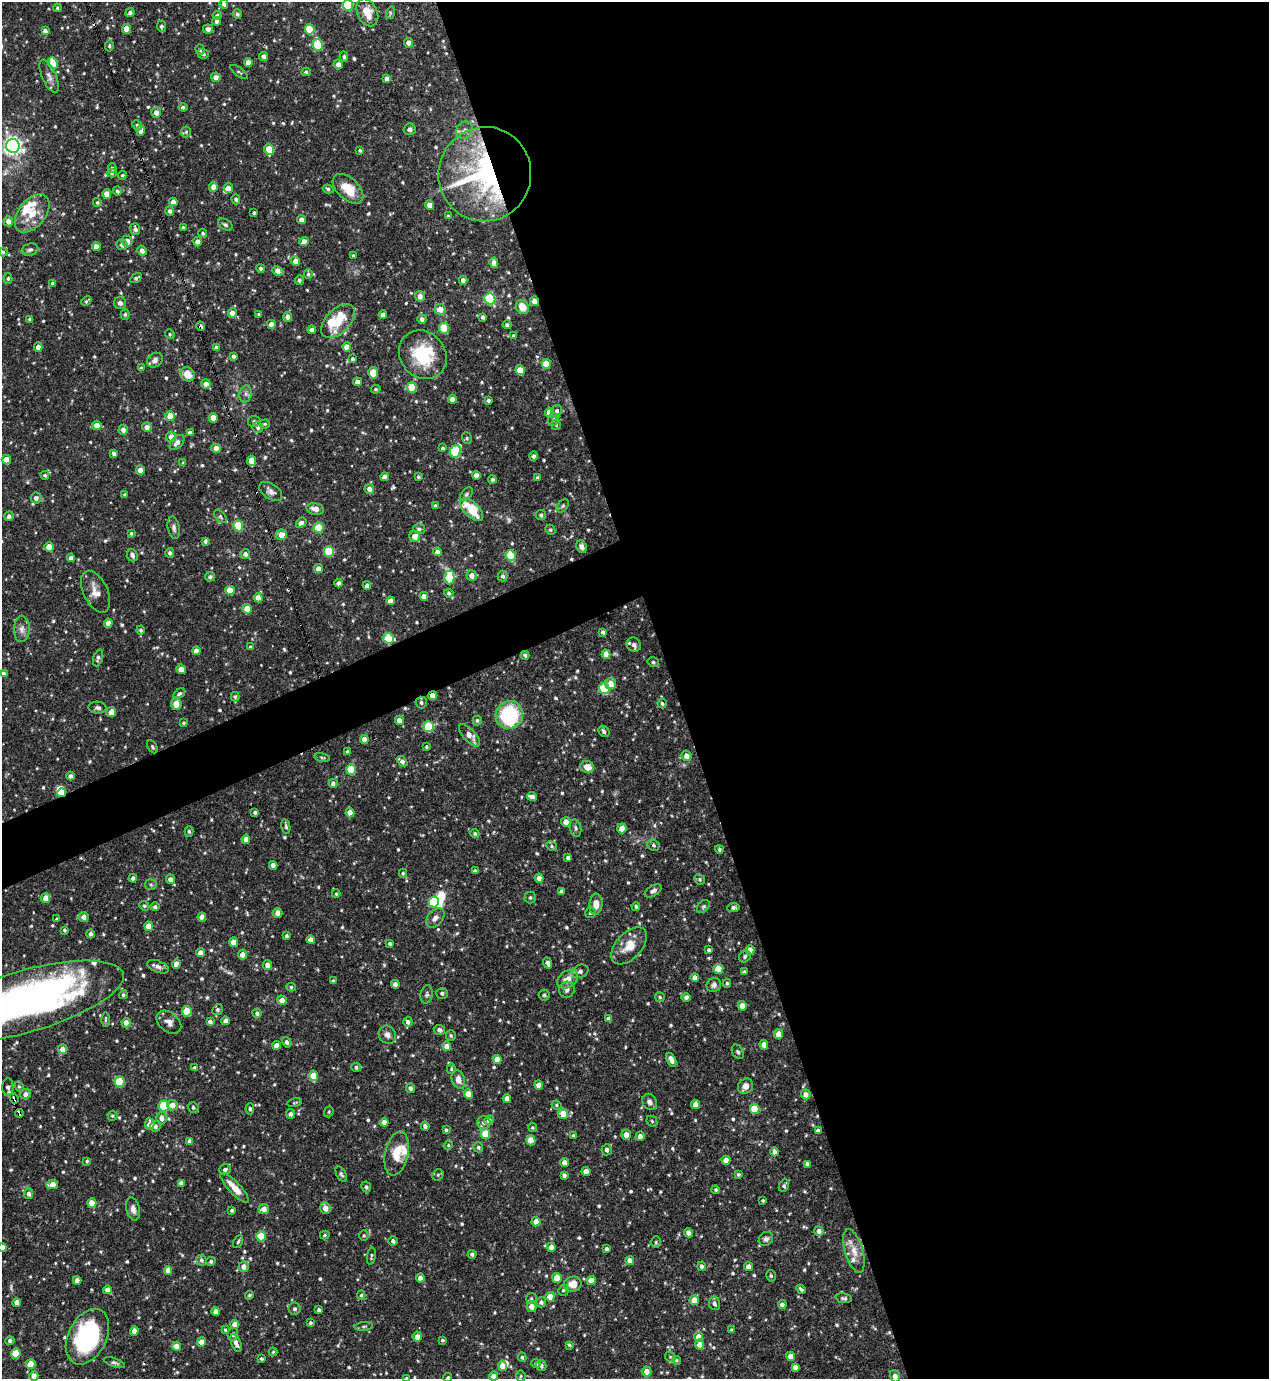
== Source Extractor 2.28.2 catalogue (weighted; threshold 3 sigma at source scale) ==
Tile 8 of 4 x 4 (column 4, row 2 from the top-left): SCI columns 3952-5218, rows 2756-4132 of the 5497 x 5509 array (HDU 1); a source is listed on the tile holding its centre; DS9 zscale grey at full resolution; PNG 1271 x 1381 px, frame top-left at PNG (2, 2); each listed source drawn as its Kron ellipse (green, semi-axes under 4 px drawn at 4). Shown black and unused: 49% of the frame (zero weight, under 3 of 4 exposures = <1% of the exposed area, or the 3 px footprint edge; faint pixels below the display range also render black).
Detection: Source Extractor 2.28.2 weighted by HDU 2 'WHT'; one run over the whole footprint, this tile lists its part. Background 0.0694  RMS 0.0035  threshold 0.0159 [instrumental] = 3 sigma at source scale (4.5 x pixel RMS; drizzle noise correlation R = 1.50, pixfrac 1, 0.05/0.05 arcsec/px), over >= 5 px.
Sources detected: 733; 3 too faint to see at this stretch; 5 inside a brighter object's white glare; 2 cosmic-ray / hot-pixel residue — neither listed nor drawn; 13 inside a brighter listed object's ellipse — not listed separately; of the other 710, all 500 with FLUX_AUTO >= 0.469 (the completeness limit of this list) listed and drawn (210 fainter detections not listed), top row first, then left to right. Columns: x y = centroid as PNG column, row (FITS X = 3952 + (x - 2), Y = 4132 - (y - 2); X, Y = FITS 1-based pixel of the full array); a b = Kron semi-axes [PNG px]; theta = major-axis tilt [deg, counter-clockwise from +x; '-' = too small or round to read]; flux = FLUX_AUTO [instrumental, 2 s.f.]
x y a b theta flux
224 4 4 4 - 1.3
348 5 5 5 - 20
57 8 4 3 - 0.47
367 12 14 10 -64 4.8
130 13 5 4 - 0.91
390 13 6 4 73 0.51
237 14 5 4 - 0.79
217 16 4 4 - 0.78
217 21 4 3 - 0.98
161 26 6 4 -88 0.77
126 29 5 4 - 3.7
208 29 5 4 - 1.2
310 29 5 5 - 12
45 31 4 4 - 1.3
409 43 4 4 - 2.4
318 45 6 5 - 15
109 46 5 4 - 0.6
200 50 5 4 - 0.8
203 54 6 5 - 0.85
264 56 4 4 - 1.5
344 57 5 4 - 0.68
53 63 6 4 -67 7.7
248 63 4 4 - 2.5
338 64 5 4 - 1.8
239 72 10 3 -37 0.49
306 72 4 4 - 0.53
49 76 18 7 -66 2.1
216 77 5 4 - 2.1
387 78 4 4 - 1.4
183 107 4 4 - 0.68
156 113 5 5 - 2.4
137 125 5 4 - 0.76
410 129 6 6 - 1
465 130 9 7 54 1.7
141 131 5 4 - 2.9
186 132 5 5 - 0.53
13 146 7 6 - 150
269 149 6 4 -67 6.1
360 150 4 3 - 0.5
112 168 5 4 - 0.78
112 173 5 4 - 0.57
485 174 47 46 - 86
122 175 4 4 - 0.51
213 187 5 4 - 2.5
228 188 5 4 - 2.2
328 189 5 4 - 0.63
348 189 18 11 -44 6.9
117 191 4 4 - 0.72
107 194 4 4 - 4
236 199 5 4 - 0.61
97 202 4 4 - 0.63
173 202 4 4 - 2.3
430 205 5 4 - 2.4
170 211 5 4 - 1
32 213 22 13 51 7.6
254 213 3 3 - 0.58
448 216 4 4 - 0.7
302 220 4 4 - 2.3
8 221 5 5 - 2.1
225 225 8 5 -31 0.71
183 227 4 3 - 0.51
135 229 6 5 - 1
203 233 4 4 - 0.52
127 241 5 5 - 2.4
198 242 4 4 - 2.3
304 242 5 4 - 2.8
122 245 5 5 - 1.3
96 247 4 4 - 2.9
30 250 8 6 17 0.94
142 251 5 4 - 1.8
3 252 4 4 - 0.48
353 256 4 4 - 0.55
296 261 5 4 - 3
494 263 5 4 - 3
261 268 4 4 - 0.79
278 271 6 4 -26 3
308 274 5 4 - 0.66
8 278 5 4 - 0.58
136 278 6 3 33 0.8
299 280 5 4 - 0.78
463 280 4 4 - 1.7
52 283 4 3 - 0.53
420 296 5 5 - 2.1
490 299 6 5 - 32
86 301 5 3 - 0.57
534 301 4 4 - 3.2
120 303 6 6 - 0.99
522 307 7 6 - 4.7
440 309 5 5 - 3.1
232 313 5 4 - 2.7
125 314 5 4 - 0.55
259 314 3 3 - 0.72
383 315 4 4 - 1.5
288 317 4 4 - 2.1
483 317 4 3 - 0.87
30 319 3 3 - 0.62
422 319 4 4 - 1.4
338 321 20 12 45 8.1
271 324 4 4 - 2.4
507 325 4 4 - 0.77
201 326 5 3 - 1.1
444 328 5 5 - 12
312 330 4 4 - 1.3
170 334 5 4 - 0.48
513 336 4 4 - 0.53
38 347 4 4 - 2.4
347 347 4 4 - 3.3
216 348 4 3 - 0.92
423 355 26 22 -49 19
234 356 4 4 - 0.8
353 359 4 4 - 0.7
155 360 8 7 - 1.5
546 364 5 4 - 5.5
141 368 4 4 - 0.54
520 370 5 4 - 7.3
373 373 6 4 88 8.8
187 374 7 6 - 4.2
357 382 4 4 - 2.4
206 384 5 4 - 2.4
412 387 5 5 - 11
376 389 5 4 - 0.49
245 394 8 6 77 1.1
452 399 4 4 - 2.6
488 400 4 4 - 0.71
557 411 6 5 - 0.84
549 412 5 4 - 3.6
170 416 5 4 - 5
213 418 4 4 - 5.4
553 419 6 5 - 0.68
254 421 6 5 - 0.58
265 424 5 4 - 0.51
97 425 4 4 - 2.9
556 425 5 4 - 0.55
147 427 5 4 - 1.9
258 427 5 5 - 1.1
123 430 5 4 - 1.7
190 433 4 4 - 1.3
171 437 5 5 - 2.6
467 438 6 4 -69 0.58
177 442 9 5 46 1.5
216 448 5 4 - 2.9
443 448 4 4 - 0.58
455 451 6 5 - 25
114 453 4 4 - 0.97
533 456 5 4 - 0.93
6 460 4 4 - 5.2
251 461 5 4 - 4.8
183 463 4 3 - 0.48
140 470 4 4 - 2.9
45 475 4 4 - 0.6
476 476 4 4 - 2.6
385 477 4 4 - 2
419 477 3 3 - 0.49
538 478 4 3 - 0.7
493 479 4 4 - 0.78
369 489 5 5 - 1.8
271 491 13 7 -34 1.8
125 494 4 4 - 0.51
466 494 8 5 46 0.63
36 498 5 5 - 1.7
435 506 4 3 - 0.66
563 506 7 5 50 0.64
315 509 9 5 -12 2.2
472 510 14 7 -44 11
541 515 5 5 - 0.55
9 516 5 4 - 1.2
220 517 8 5 -46 0.63
301 523 6 4 39 1.2
238 526 5 4 - 12
174 528 11 6 -78 1.2
318 528 5 5 - 12
419 529 6 5 - 0.83
550 530 5 4 - 0.47
131 533 4 4 - 0.51
281 535 5 5 - 3.5
415 536 6 5 - 3.3
205 541 4 3 - 0.74
49 547 5 4 - 5.3
582 547 6 5 - 1.4
329 551 5 5 - 14
437 552 4 4 - 2.4
170 553 5 4 - 0.89
245 554 5 5 - 1.3
132 555 6 5 - 1.5
510 556 5 5 - 15
71 558 4 4 - 1.5
319 569 4 4 - 2.4
472 576 5 5 - 2.4
503 576 5 5 - 0.85
210 577 5 5 - 0.98
449 577 7 5 -89 13
339 583 4 4 - 1.5
367 586 4 4 - 1.3
230 590 5 4 - 7.1
96 592 22 12 -65 4
449 593 4 4 - 0.64
424 596 4 4 - 2.6
258 598 5 4 - 3.2
390 601 4 4 - 2.4
247 609 5 4 - 6.1
108 623 4 4 - 3.3
22 629 13 8 87 2
141 630 4 4 - 0.7
603 632 4 4 - 0.91
388 638 6 5 - 14
634 645 7 7 - 1.4
250 647 4 4 - 0.55
196 651 4 4 - 2.5
606 654 5 4 - 2.7
525 655 4 4 - 0.8
98 658 9 4 71 0.94
653 662 6 4 -14 0.66
181 669 5 4 - 2.8
3 674 4 4 - 1.8
611 684 5 5 - 3.7
604 689 6 5 - 20
179 694 6 4 33 0.73
433 696 4 4 - 3.7
235 697 5 4 - 0.56
421 703 6 5 - 0.9
176 704 6 5 - 3.5
662 704 5 4 - 0.6
98 708 9 6 -3 1
111 712 5 4 - 2.7
509 715 14 13 - 24
399 720 5 4 - 2.2
477 720 5 4 - 0.65
184 723 4 4 - 0.5
429 727 5 5 - 16
604 731 6 5 - 0.94
470 735 14 6 -48 3.1
364 739 4 4 - 2.9
152 747 7 4 -60 0.62
426 747 4 3 - 0.47
348 752 4 3 - 0.83
686 756 5 5 - 2.7
322 757 8 4 -11 0.58
402 761 6 4 -41 1.4
587 767 7 6 - 3.5
351 770 5 4 - 13
70 776 4 4 - 1.1
333 783 4 4 - 1.4
62 793 4 3 - 9
532 797 5 4 - 1.9
255 812 3 3 - 0.7
350 813 4 4 - 3.4
566 822 5 4 - 2.7
286 826 7 4 -78 0.65
576 828 9 5 -79 0.82
622 828 5 4 - 3.5
189 831 5 4 - 0.68
475 833 4 4 - 0.59
246 839 4 4 - 2.5
653 845 6 5 - 0.69
552 846 5 4 - 0.63
719 849 4 4 - 0.57
568 858 4 3 - 1
273 865 4 4 - 2.2
475 871 4 3 - 0.73
403 873 4 4 - 0.49
133 878 4 4 - 1
539 878 4 4 - 2.6
170 879 5 4 - 1.8
700 879 5 5 - 0.56
151 885 6 5 - 0.65
562 891 4 4 - 1.1
653 891 9 5 33 1.1
336 894 4 3 - 0.52
530 897 6 6 - 0.7
46 898 5 4 - 3.1
434 902 5 5 - 17
596 904 10 6 86 2.7
144 906 5 4 - 0.51
636 906 4 4 - 0.7
703 906 7 5 47 0.63
155 907 4 4 - 0.73
733 907 6 4 5 0.82
278 913 5 5 - 1.5
590 913 5 5 - 0.66
84 917 5 5 - 2.1
202 917 4 4 - 2.9
435 918 11 7 49 1.6
57 919 3 3 - 0.54
149 926 4 4 - 4
64 930 4 3 - 0.55
90 934 4 4 - 0.94
287 936 4 4 - 0.67
310 940 4 4 - 2.4
233 942 5 4 - 2.9
390 943 3 3 - 0.75
629 946 22 13 47 5.9
709 950 4 3 - 0.71
750 950 5 4 - 3.6
201 953 4 4 - 2.8
242 955 5 4 - 2.7
745 956 6 5 - 0.64
548 963 5 3 - 1.3
176 964 4 4 - 2.9
268 965 5 4 - 2.3
158 967 11 5 -22 1.4
718 969 5 5 - 5.4
580 971 8 6 25 1.3
744 972 4 3 - 0.56
695 977 4 4 - 1.5
567 979 11 8 35 3.6
333 981 4 3 - 0.8
727 983 4 4 - 0.5
395 984 4 4 - 1.2
714 985 7 6 - 1.2
291 987 5 4 - 0.56
567 990 8 7 - 1.2
442 993 6 5 - 0.9
426 994 9 6 77 0.92
123 995 4 4 - 0.52
544 995 5 5 - 0.56
660 997 5 5 - 0.57
686 997 4 4 - 0.85
282 1000 5 4 - 2.6
25 1002 102 31 16 190
742 1006 5 4 - 3.3
217 1010 5 5 - 0.66
187 1011 5 4 - 8.8
257 1013 5 4 - 0.9
609 1019 4 4 - 1.6
105 1020 7 3 89 0.53
225 1021 4 4 - 1.7
126 1022 5 4 - 2.2
169 1022 14 9 -39 2.2
210 1022 4 4 - 1.4
408 1022 5 4 - 1.1
439 1030 6 5 - 1
779 1034 5 4 - 4.7
387 1035 9 8 - 1.7
451 1035 5 5 - 0.57
287 1042 6 4 -57 1
277 1045 4 4 - 2.5
764 1045 5 4 - 2.6
447 1046 4 4 - 2.5
62 1049 5 5 - 2.4
738 1052 8 5 -61 0.73
497 1059 4 4 - 3.1
671 1060 7 4 -64 1.7
356 1067 4 4 - 0.76
194 1068 4 3 - 0.54
451 1069 5 4 - 0.5
313 1076 5 4 - 6
458 1079 9 6 -71 2.4
120 1082 5 5 - 13
539 1085 4 4 - 2.5
19 1086 5 4 - 0.47
745 1086 8 7 - 2.3
8 1087 8 5 87 1.5
410 1088 4 4 - 1.1
26 1094 5 5 - 1.6
468 1094 5 4 - 4.6
806 1094 5 4 - 2.3
14 1098 5 3 - 8.6
507 1098 4 4 - 2.3
650 1102 8 7 - 1.5
295 1103 7 3 11 0.47
696 1104 4 4 - 2.9
173 1105 5 5 - 2.8
557 1105 5 4 - 0.52
164 1106 5 5 - 18
193 1107 5 5 - 0.76
250 1109 5 4 - 0.69
755 1109 5 4 - 7.8
329 1112 6 4 70 0.49
19 1113 4 3 - 7.6
291 1114 5 4 - 1.3
563 1114 5 5 - 4.1
112 1116 5 5 - 0.52
162 1118 6 5 - 2
489 1120 5 4 - 1.2
652 1121 6 5 - 0.53
384 1122 4 4 - 2.2
484 1122 6 6 - 1.1
150 1124 6 4 -87 3.1
155 1126 5 5 - 1.1
425 1126 4 4 - 1
532 1128 4 4 - 0.51
446 1130 4 4 - 0.59
818 1130 4 4 - 0.84
485 1134 5 5 - 9.4
573 1135 3 3 - 0.56
626 1135 5 4 - 3.1
640 1136 4 4 - 1.7
531 1140 5 4 - 6.1
190 1141 4 4 - 1.6
448 1145 5 4 - 0.52
478 1147 5 4 - 0.65
607 1150 5 5 - 1.4
775 1152 4 4 - 1.5
397 1154 22 11 78 7
726 1160 4 4 - 3.7
87 1161 4 3 - 0.5
564 1162 4 4 - 2.4
807 1164 4 4 - 1.2
225 1169 6 5 - 1
586 1171 5 4 - 2
341 1174 8 4 -60 0.67
738 1174 3 3 - 0.56
438 1175 6 5 - 0.57
564 1175 4 4 - 1.1
181 1183 4 4 - 1.4
52 1185 6 4 7 3.3
784 1186 7 4 63 0.9
366 1187 5 4 - 0.73
235 1188 20 6 -47 4.9
716 1190 4 4 - 0.58
29 1194 5 4 - 1.1
763 1200 3 3 - 0.48
92 1203 5 4 - 4.2
325 1208 5 5 - 3.3
133 1209 12 6 -78 1.8
264 1209 5 5 - 2.7
232 1210 3 3 - 0.61
536 1222 4 4 - 3.1
819 1231 5 4 - 1.7
689 1233 4 4 - 2.4
325 1235 5 4 - 0.53
261 1236 5 5 - 12
364 1236 5 4 - 0.54
766 1239 8 6 40 1.1
393 1241 5 4 - 1.1
238 1242 7 4 63 0.58
656 1242 6 5 - 0.61
2 1247 4 4 - 2.2
551 1247 4 4 - 2.5
607 1249 4 3 - 1.1
854 1251 23 9 -74 4.3
472 1254 4 4 - 0.79
371 1256 8 3 81 0.51
201 1260 5 5 - 0.84
211 1261 4 4 - 0.7
630 1261 4 4 - 2.4
702 1266 4 4 - 1.1
244 1267 5 5 - 2.3
749 1267 4 4 - 2.3
168 1270 4 4 - 2.2
771 1276 6 4 -74 0.58
420 1278 4 4 - 1.7
557 1278 5 4 - 6.9
77 1280 4 4 - 2.4
591 1280 4 4 - 3.8
573 1284 9 7 16 3.8
801 1289 5 3 - 0.63
107 1290 4 4 - 1.7
563 1290 6 5 - 0.57
249 1295 4 4 - 0.49
361 1295 5 4 - 0.51
550 1297 5 4 - 5.8
531 1298 6 5 - 0.52
844 1298 8 5 -9 0.89
694 1300 5 4 - 4.9
541 1302 5 5 - 1
17 1303 4 4 - 2.7
714 1303 7 5 -82 1
782 1305 4 4 - 1.4
532 1306 5 5 - 2.8
295 1309 6 6 - 0.92
319 1310 4 3 - 0.89
216 1312 4 4 - 1.7
310 1323 4 3 - 0.55
235 1324 4 4 - 2.4
364 1326 9 4 5 0.57
225 1330 4 3 - 0.49
731 1330 4 4 - 0.47
134 1331 4 4 - 2.6
233 1334 6 5 - 1.2
87 1337 30 19 63 41
417 1337 5 4 - 2.3
698 1337 5 4 - 2.9
443 1340 3 3 - 0.56
10 1341 4 4 - 0.94
201 1342 4 4 - 2.8
236 1343 9 4 -67 1.7
699 1344 5 5 - 2.4
569 1345 4 3 - 0.49
177 1346 4 4 - 3.7
273 1352 4 4 - 0.47
16 1354 5 5 - 7.6
791 1356 4 4 - 2.1
522 1357 5 4 - 0.66
670 1357 6 4 -46 0.51
262 1359 4 3 - 0.56
676 1360 4 4 - 0.59
114 1363 11 4 -18 0.77
536 1363 5 4 - 0.8
31 1364 5 5 - 5.1
541 1365 5 5 - 1.1
503 1366 5 4 - 3.4
795 1367 4 4 - 1.4
646 1371 5 5 - 2.7
34 1376 5 4 - 2.5
494 1376 4 4 - 2.1
521 1376 5 5 - 0.52
895 1376 6 5 - 2.3
406 1378 3 3 - 0.58
448 1378 4 4 - 0.52
Overlapping masked pixels (flux is a lower limit): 9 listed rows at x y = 217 21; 485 174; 534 301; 201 326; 433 696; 62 793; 25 1002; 14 1098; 19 1113
Isophote crosses this tile's border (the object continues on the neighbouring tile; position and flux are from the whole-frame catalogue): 9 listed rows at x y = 348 5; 3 674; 25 1002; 2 1247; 34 1376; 494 1376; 895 1376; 406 1378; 448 1378